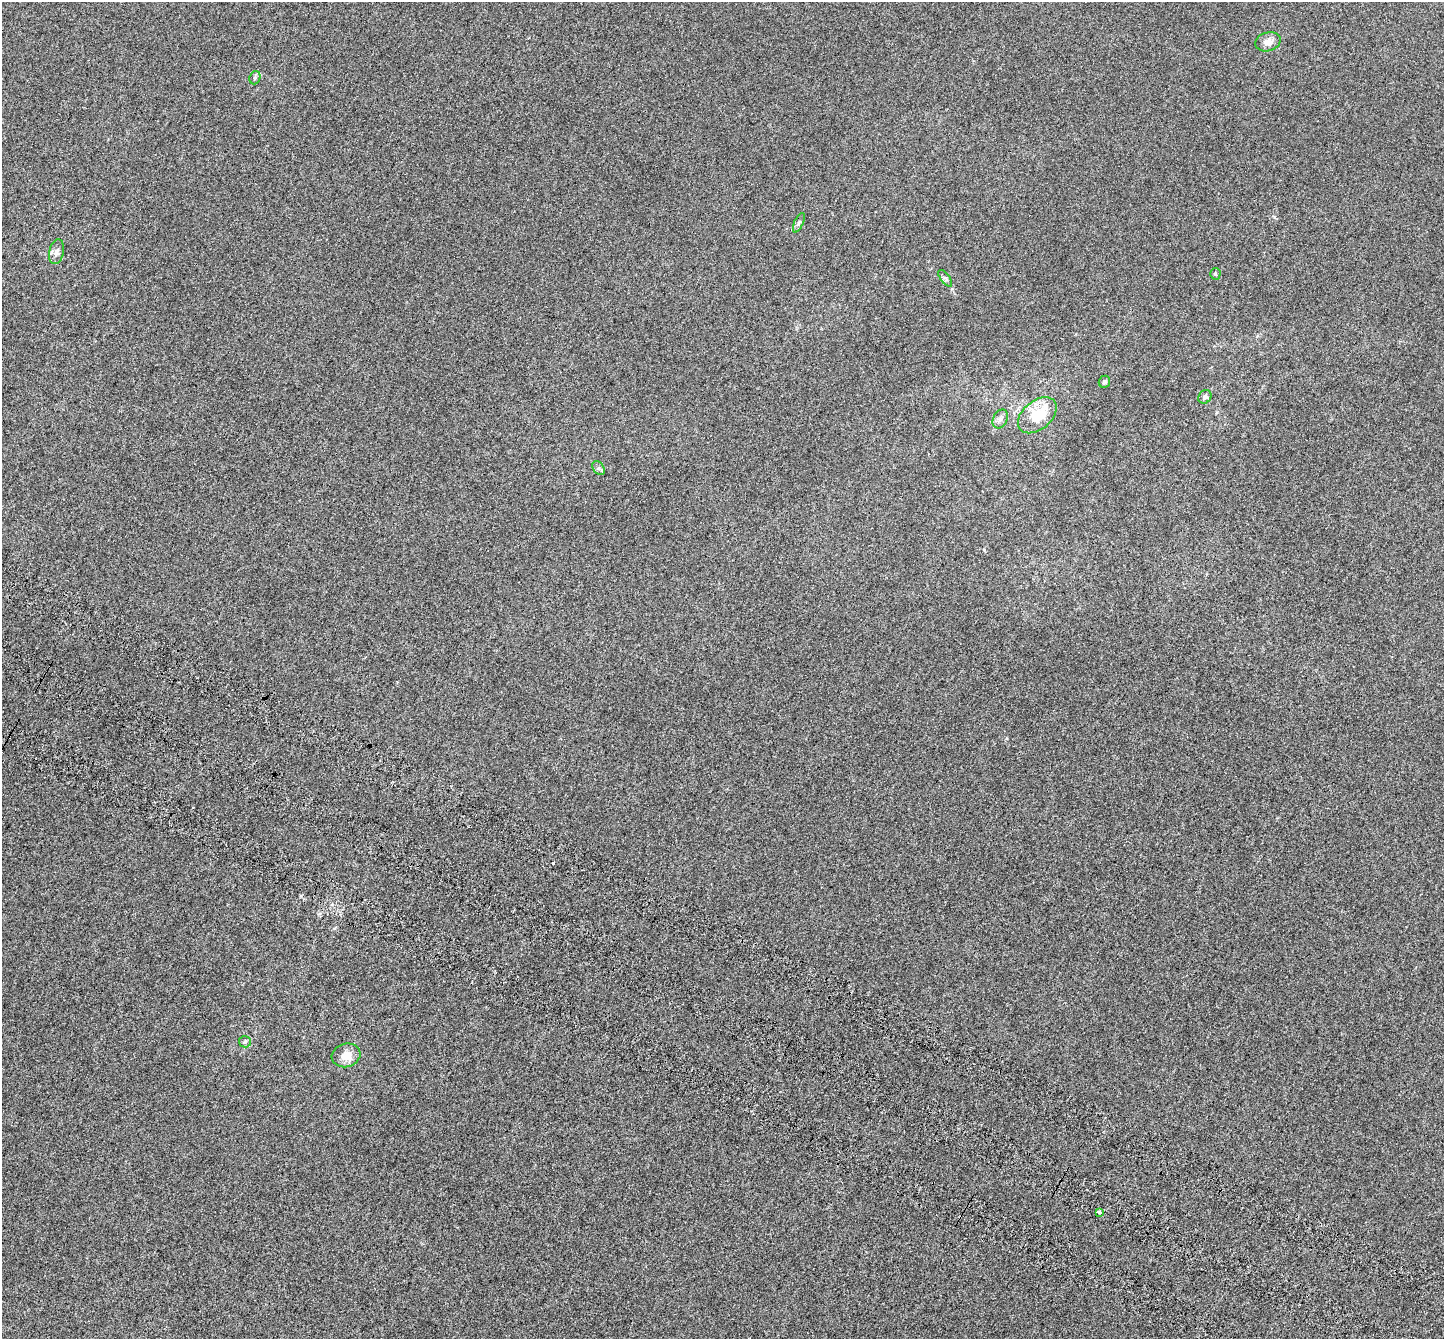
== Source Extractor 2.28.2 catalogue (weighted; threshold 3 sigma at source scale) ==
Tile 6 of 4 x 4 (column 2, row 2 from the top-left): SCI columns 1542-2983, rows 3061-4397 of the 5958 x 6056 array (HDU 1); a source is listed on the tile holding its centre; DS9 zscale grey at full resolution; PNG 1446 x 1341 px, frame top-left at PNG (2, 2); each listed source drawn as its Kron ellipse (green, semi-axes under 4 px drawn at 4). Shown black and unused: <1% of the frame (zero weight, under 5 of 9 exposures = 6% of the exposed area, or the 3 px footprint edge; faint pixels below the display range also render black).
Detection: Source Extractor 2.28.2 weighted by HDU 2 'WHT'; one run over the whole footprint, this tile lists its part. Background -3.98e-04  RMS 0.0017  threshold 0.00702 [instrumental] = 3 sigma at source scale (4.09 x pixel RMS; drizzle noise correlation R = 1.36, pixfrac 0.8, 0.0396/0.0396 arcsec/px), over >= 5 px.
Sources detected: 14; all 14 listed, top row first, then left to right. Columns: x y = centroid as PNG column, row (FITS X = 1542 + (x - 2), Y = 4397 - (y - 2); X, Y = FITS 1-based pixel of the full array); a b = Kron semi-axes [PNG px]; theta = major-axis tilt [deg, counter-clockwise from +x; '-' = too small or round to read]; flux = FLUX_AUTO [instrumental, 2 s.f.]
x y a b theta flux
1268 42 13 9 17 1.2
255 78 7 5 69 0.3
799 223 10 4 66 0.33
56 252 12 7 76 0.78
1215 274 5 5 - 0.23
945 278 10 4 -52 0.32
1104 382 6 5 - 0.45
1205 397 7 6 - 0.46
1037 415 22 14 40 5.3
1000 419 10 7 64 0.66
598 468 7 5 -58 0.36
245 1042 6 5 - 0.28
346 1055 14 12 15 1.9
1099 1212 4 3 - 0.65
Unlisted compact peaks at least as high as the median listed source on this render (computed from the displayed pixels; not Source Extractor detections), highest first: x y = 1274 217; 984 550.